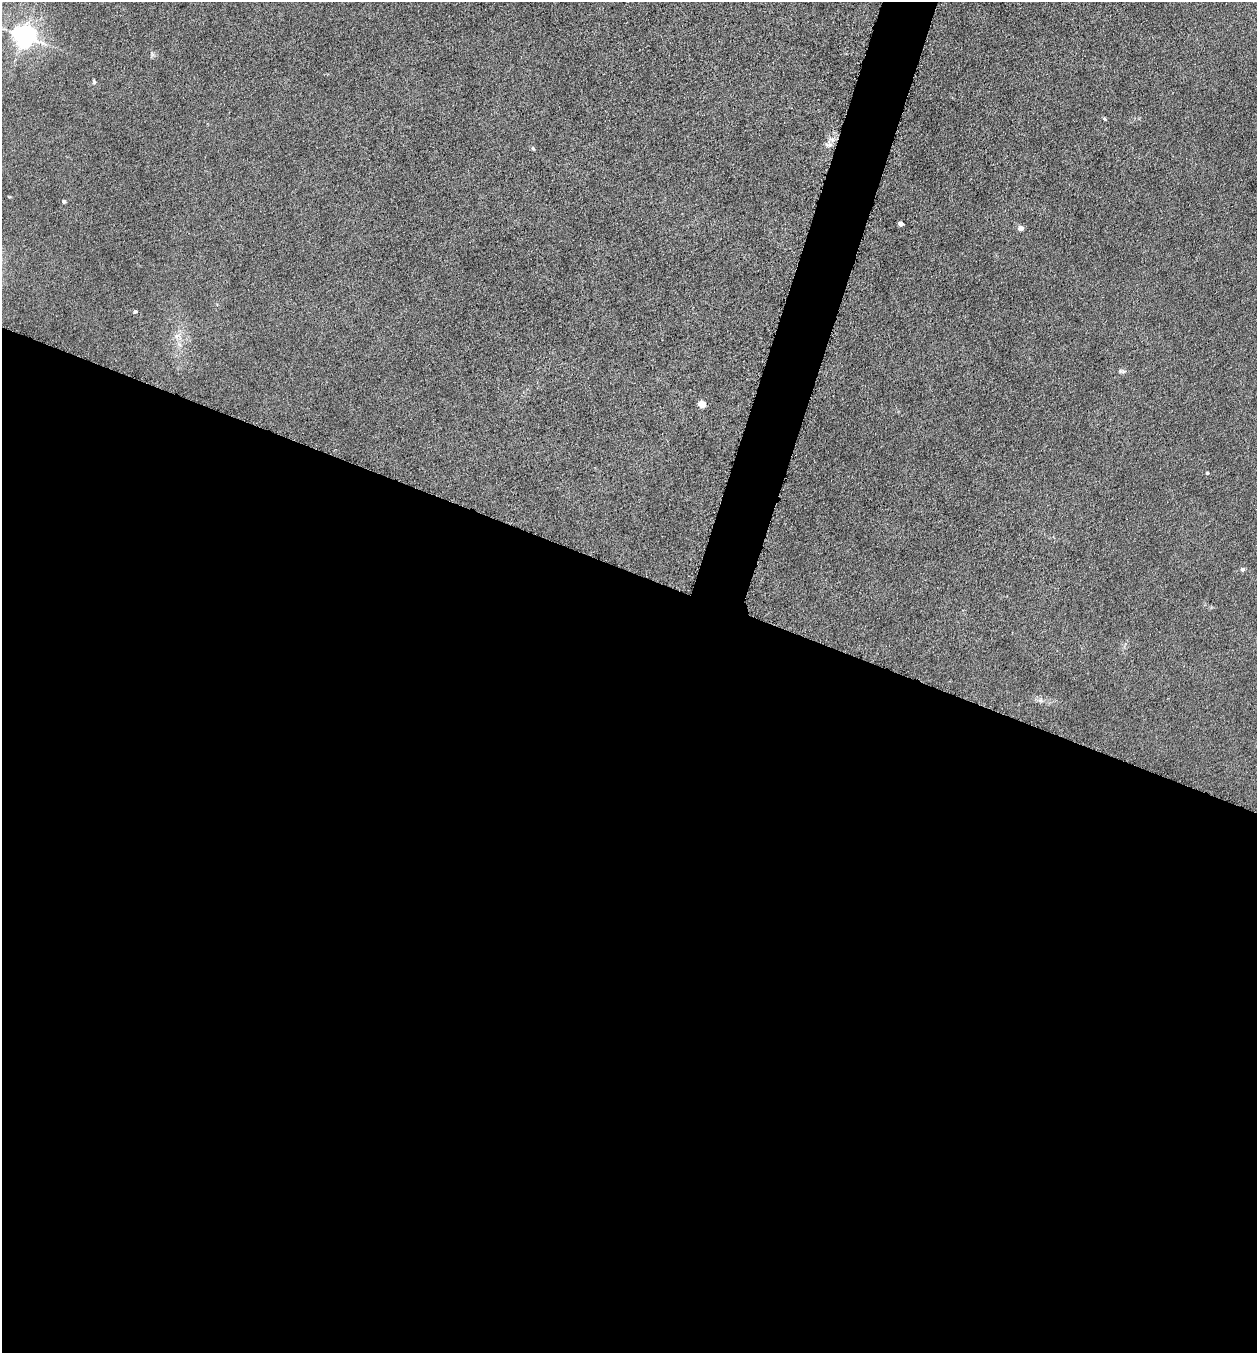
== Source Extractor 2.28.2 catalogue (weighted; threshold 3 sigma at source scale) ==
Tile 14 of 4 x 4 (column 2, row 4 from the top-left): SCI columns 1396-2650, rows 5-1355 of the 5429 x 5413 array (HDU 1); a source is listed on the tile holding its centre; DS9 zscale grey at full resolution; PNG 1259 x 1355 px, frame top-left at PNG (2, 2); no overlay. Shown black and unused: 60% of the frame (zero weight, under 4 of 8 exposures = <1% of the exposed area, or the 3 px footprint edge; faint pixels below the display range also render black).
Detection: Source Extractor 2.28.2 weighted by HDU 2 'WHT'; one run over the whole footprint, this tile lists its part. Background 0.0481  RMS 0.0055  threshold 0.0225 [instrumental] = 3 sigma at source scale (4.09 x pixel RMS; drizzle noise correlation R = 1.36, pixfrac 0.8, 0.05/0.05 arcsec/px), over >= 5 px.
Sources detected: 16; all 16 listed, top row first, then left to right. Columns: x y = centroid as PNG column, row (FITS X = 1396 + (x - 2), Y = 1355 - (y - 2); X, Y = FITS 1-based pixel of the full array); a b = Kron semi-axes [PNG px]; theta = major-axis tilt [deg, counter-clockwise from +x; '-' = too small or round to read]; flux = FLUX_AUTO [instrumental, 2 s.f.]
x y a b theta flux
23 36 7 7 - 460
94 81 6 4 -70 0.76
1105 119 4 4 - 0.88
829 144 12 11 - 3.3
533 148 6 4 -48 0.76
9 197 5 3 - 0.42
64 201 4 3 - 1.2
901 224 4 4 - 4.5
1021 228 5 4 - 4
135 311 4 4 - 0.98
177 336 8 5 45 1.9
1122 371 11 5 -10 1.3
702 404 5 4 - 11
1207 473 3 3 - 0.66
1242 569 5 5 - 1.2
1040 700 6 6 - 1.4